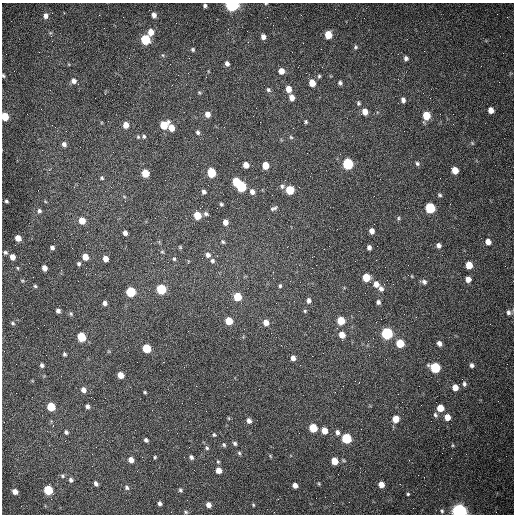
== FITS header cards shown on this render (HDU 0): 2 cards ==
NAXIS1  =                  512 /fastest changing axis
NAXIS2  =                  512 /next to fastest changing axis

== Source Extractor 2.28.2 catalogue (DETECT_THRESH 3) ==
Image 512 x 512 px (HDU 0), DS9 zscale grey, 1 PNG px = 1 image px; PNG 516 x 516 px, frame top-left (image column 1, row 512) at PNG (2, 3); no overlay
Background 1480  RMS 22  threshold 66.6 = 3 sigma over >= 5 px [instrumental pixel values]
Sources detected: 179; all 179 listed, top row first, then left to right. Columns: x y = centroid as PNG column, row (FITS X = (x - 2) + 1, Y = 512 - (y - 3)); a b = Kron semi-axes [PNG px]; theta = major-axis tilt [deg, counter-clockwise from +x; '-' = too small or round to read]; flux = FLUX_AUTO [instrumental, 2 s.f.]
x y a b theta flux
266 4 4 3 - 1200
232 5 6 5 - 420000
205 6 4 3 - 2800
154 15 6 5 - 6300
46 16 6 6 - 6400
151 32 6 5 - 15000
328 35 6 5 - 32000
51 36 3 3 - 1700
263 37 5 4 - 6900
145 39 6 5 - 90000
356 47 6 5 - 2600
193 50 5 4 - 2100
406 58 5 5 - 4200
227 64 5 4 - 4900
281 71 5 5 - 12000
3 76 5 3 - 2000
319 76 5 5 - 2200
74 81 6 6 - 6700
312 83 5 5 - 22000
340 83 5 5 - 3400
288 89 6 5 - 14000
268 90 6 5 - 2900
199 92 5 3 - 1500
105 94 3 3 - 1200
292 97 6 5 - 10000
403 100 6 5 - 5300
358 103 7 5 -80 2900
491 110 5 5 - 11000
365 112 7 6 - 13000
207 114 6 6 - 9200
5 116 5 5 - 35000
426 116 6 5 - 40000
306 122 5 4 - 2100
126 125 5 5 - 14000
164 125 7 6 - 36000
171 128 6 5 - 15000
293 128 2 2 - 740
198 132 6 5 - 3200
144 136 6 5 - 2700
138 137 5 5 - 2000
291 137 6 4 -43 2200
472 143 5 4 - 1700
64 144 6 6 - 5400
417 163 6 5 - 3200
348 164 6 6 - 150000
246 165 5 5 - 11000
265 165 6 5 - 23000
455 170 6 5 - 20000
145 173 6 5 - 33000
211 173 6 5 - 65000
102 178 5 5 - 2300
236 182 6 5 - 43000
241 186 6 5 - 110000
282 186 7 6 - 4000
299 187 3 2 - 980
290 190 6 5 - 50000
204 192 5 4 - 3800
252 192 6 5 - 6200
439 195 5 5 - 2400
124 196 5 3 - 1500
6 201 4 3 - 2300
221 204 4 4 - 2300
274 208 9 5 21 3500
430 208 6 5 - 110000
39 211 7 6 - 4000
206 214 6 4 -20 3400
197 215 5 5 - 32000
398 218 5 5 - 2300
82 221 6 5 - 22000
225 222 5 5 - 8900
372 231 5 4 - 8400
125 233 5 4 - 5500
18 238 5 5 - 14000
223 242 5 4 - 2000
488 242 6 5 - 10000
438 245 5 5 - 5600
180 247 6 3 -46 1500
369 247 5 4 - 4900
52 248 4 4 - 4200
324 249 2 2 - 610
5 252 6 5 - 3100
162 252 6 4 0 1700
208 255 6 5 - 5700
12 257 6 5 - 10000
85 257 5 5 - 16000
105 259 5 4 - 10000
174 259 5 4 - 2000
212 261 5 5 - 3100
188 262 5 3 - 1200
79 264 5 4 - 3000
469 265 6 5 - 25000
17 268 5 3 - 1500
44 268 5 4 - 8300
312 268 2 2 - 830
366 277 5 5 - 41000
273 278 2 2 - 740
468 279 5 5 - 11000
424 282 7 6 - 4400
376 284 6 6 - 11000
35 286 5 4 - 2200
280 286 6 4 89 2400
161 289 6 5 - 98000
381 289 7 6 - 5600
131 292 6 5 - 84000
237 297 6 5 - 37000
309 301 6 5 - 5000
378 302 5 4 - 3900
105 303 4 4 - 4700
276 303 3 2 - 1300
58 311 4 4 - 5100
305 311 5 4 - 1900
509 312 7 6 - 4400
71 313 7 5 -70 2300
381 319 2 2 - 850
341 320 6 5 - 40000
229 321 5 5 - 31000
266 322 6 6 - 12000
13 323 6 4 -28 2200
387 333 6 6 - 200000
342 335 6 5 - 16000
81 337 6 5 - 65000
400 343 5 5 - 49000
439 343 5 4 - 6400
147 348 6 5 - 55000
64 354 4 4 - 2600
293 358 5 5 - 7500
42 365 5 4 - 3500
472 365 5 5 - 4300
435 368 6 6 - 110000
120 375 5 5 - 17000
464 384 7 5 -85 3500
455 387 5 5 - 15000
83 390 6 5 - 7600
145 392 3 2 - 1600
87 406 5 5 - 4200
51 407 6 5 - 48000
440 408 5 5 - 25000
435 415 7 5 -63 3200
447 417 5 5 - 16000
396 419 6 5 - 22000
249 421 6 5 - 6300
313 428 6 5 - 50000
324 430 6 5 - 17000
66 432 6 5 - 3100
337 432 7 5 -71 5000
214 435 5 4 - 2100
346 438 6 5 - 99000
146 440 4 4 - 3400
235 443 5 4 - 3000
224 445 5 4 - 2600
453 445 5 3 - 1400
207 448 5 5 - 2400
239 453 6 4 -48 2200
270 456 6 3 -71 1500
155 457 4 3 - 1700
191 457 5 4 - 3600
131 460 5 5 - 11000
334 461 5 5 - 28000
218 462 5 4 - 1700
218 470 5 5 - 13000
62 476 6 6 - 3000
71 480 6 5 - 4100
96 484 5 4 - 4600
319 484 5 4 - 1500
381 484 5 5 - 13000
400 484 2 2 - 780
295 485 5 4 - 8200
127 487 6 6 - 3800
48 490 6 5 - 75000
180 490 5 4 - 2600
15 492 5 4 - 9300
408 494 3 3 - 1800
316 498 2 2 - 3400
160 503 4 4 - 4200
208 505 6 5 - 8400
253 505 4 4 - 1600
442 511 6 5 - 2700
459 511 6 5 - 700000
186 512 6 4 -28 2000
At the frame edge (FLAGS 8, measured only in part): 5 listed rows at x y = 266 4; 232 5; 3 76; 5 116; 459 511